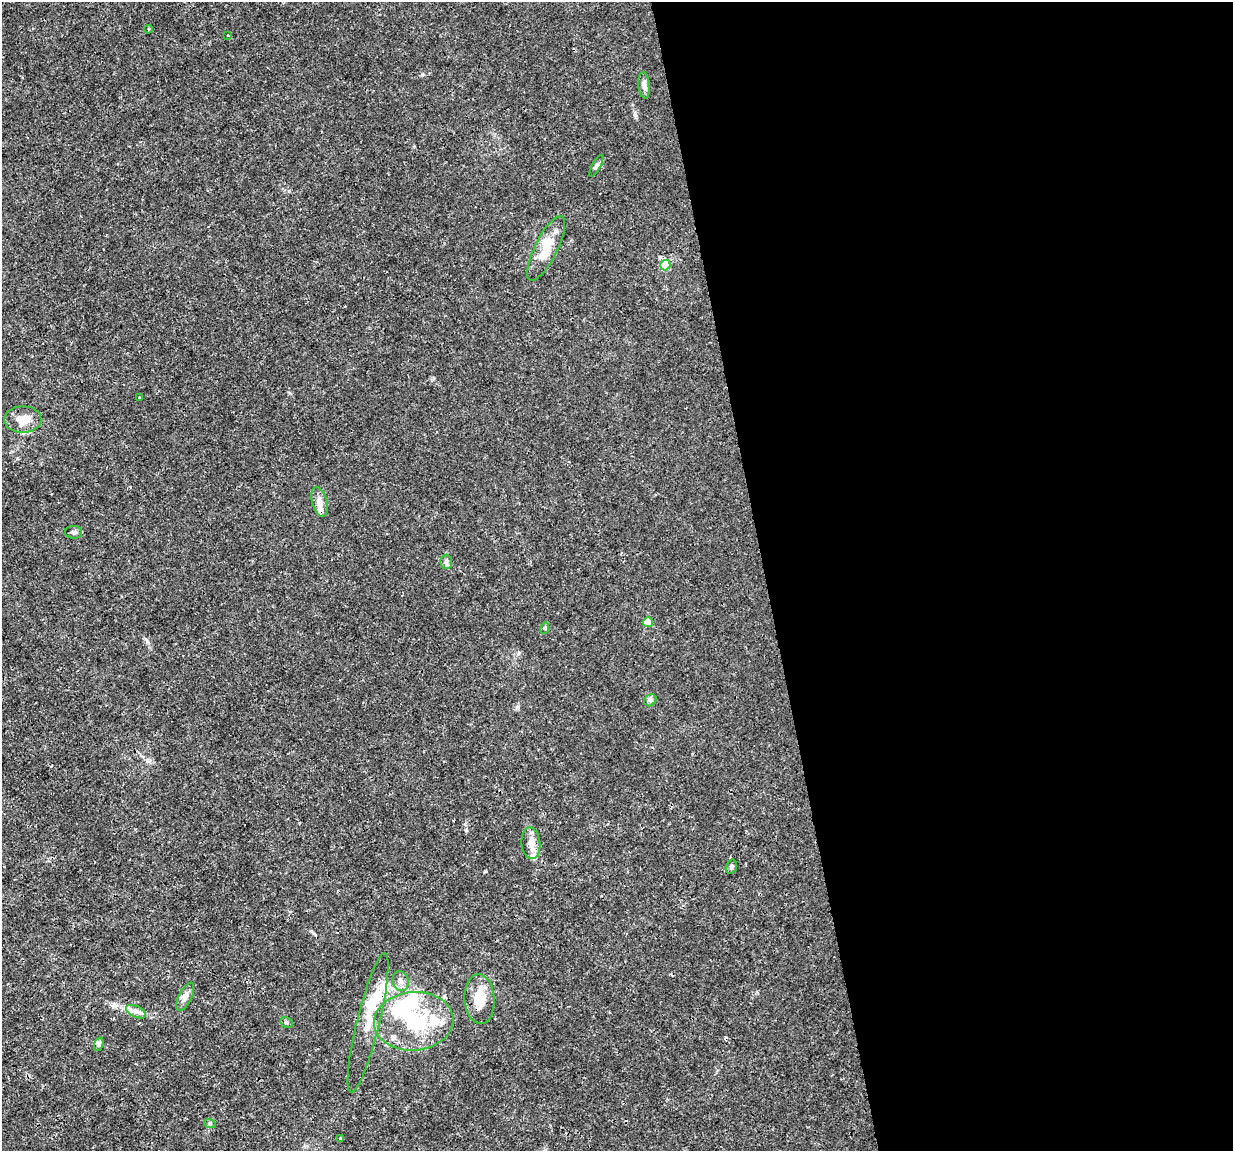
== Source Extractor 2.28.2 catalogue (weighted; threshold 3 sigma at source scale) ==
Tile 8 of 4 x 4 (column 4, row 2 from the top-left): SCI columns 3693-4923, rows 2376-3524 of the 4923 x 4703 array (HDU 1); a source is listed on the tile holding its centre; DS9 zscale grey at full resolution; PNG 1235 x 1153 px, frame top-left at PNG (2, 2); each listed source drawn as its Kron ellipse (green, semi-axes under 4 px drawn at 4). Shown black and unused: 38% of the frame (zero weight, under 3 of 4 exposures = <1% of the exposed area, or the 3 px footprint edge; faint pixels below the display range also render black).
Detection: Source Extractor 2.28.2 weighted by HDU 2 'WHT'; one run over the whole footprint, this tile lists its part. Background 0.00291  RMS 8.1e-04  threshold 0.00363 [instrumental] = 3 sigma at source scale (4.5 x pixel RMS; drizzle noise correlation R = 1.50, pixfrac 1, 0.0396/0.0396 arcsec/px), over >= 5 px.
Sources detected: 38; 3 inside a brighter object's white glare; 2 cosmic-ray / hot-pixel residue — neither listed nor drawn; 7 inside a brighter listed object's ellipse — not listed separately; the other 26 listed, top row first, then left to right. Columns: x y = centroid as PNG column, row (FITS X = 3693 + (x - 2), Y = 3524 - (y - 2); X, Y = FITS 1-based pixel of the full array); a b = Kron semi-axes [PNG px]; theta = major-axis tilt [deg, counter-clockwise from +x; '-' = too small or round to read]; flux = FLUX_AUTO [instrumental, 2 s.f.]
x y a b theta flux
148 29 4 3 - 0.083
228 35 3 2 - 0.069
644 85 13 6 -84 0.35
596 166 12 3 62 0.16
546 248 36 11 63 2
665 265 5 5 - 3.3
139 397 3 2 - 0.063
23 419 18 13 0 1.3
320 502 15 7 -75 0.57
73 532 8 6 -3 0.22
446 562 7 6 - 0.21
648 622 5 5 - 1.5
545 628 6 4 72 0.1
650 700 7 5 44 0.18
531 843 16 9 -84 0.7
731 867 7 5 73 0.18
400 981 10 8 -74 0.4
185 997 15 6 64 0.43
479 999 25 15 -87 1.8
136 1012 10 5 -25 0.38
414 1021 39 29 4 5.9
286 1022 6 5 - 0.17
368 1023 71 11 76 2.2
99 1044 7 4 72 0.16
210 1124 6 4 -19 0.11
340 1138 4 3 - 0.21
Unlisted compact peaks at least as high as the median listed source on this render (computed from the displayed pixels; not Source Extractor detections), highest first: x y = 485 871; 422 74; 635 115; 517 708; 147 641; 466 830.